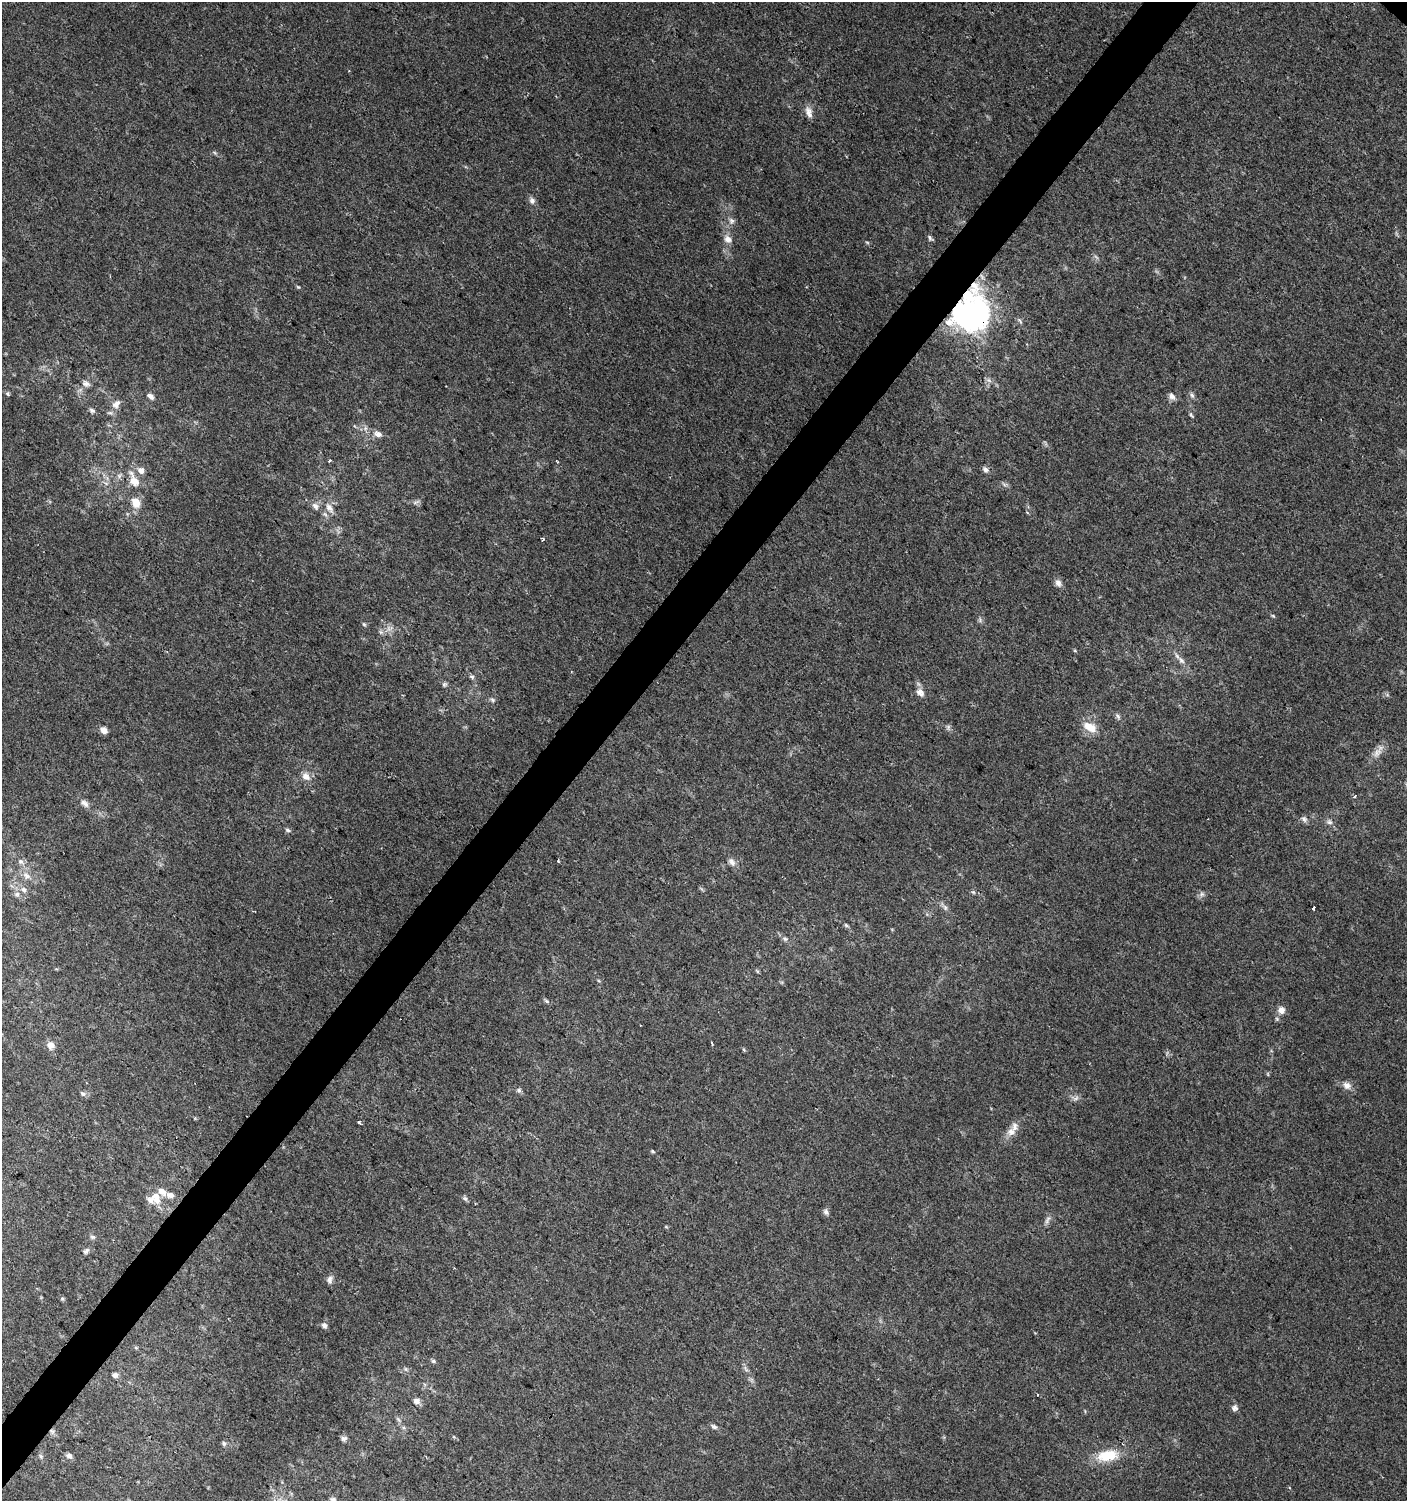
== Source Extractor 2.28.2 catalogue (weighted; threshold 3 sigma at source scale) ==
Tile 7 of 4 x 4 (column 3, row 2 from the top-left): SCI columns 3050-4454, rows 3005-4503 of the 6028 x 6010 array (HDU 1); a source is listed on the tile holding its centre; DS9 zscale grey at full resolution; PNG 1409 x 1503 px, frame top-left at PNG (2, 2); no overlay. Shown black and unused: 4% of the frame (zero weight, under 2 of 3 exposures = <1% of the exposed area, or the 3 px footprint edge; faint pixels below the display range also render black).
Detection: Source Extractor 2.28.2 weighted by HDU 2 'WHT'; one run over the whole footprint, this tile lists its part. Background 0.0255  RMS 0.0047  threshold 0.0212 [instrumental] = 3 sigma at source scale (4.5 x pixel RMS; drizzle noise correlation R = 1.50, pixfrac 1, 0.0396/0.0396 arcsec/px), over >= 5 px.
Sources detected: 104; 1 inside a brighter object's white glare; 2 cosmic-ray / hot-pixel residue — not listed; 3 inside a brighter listed object's ellipse — not listed separately; the other 98 listed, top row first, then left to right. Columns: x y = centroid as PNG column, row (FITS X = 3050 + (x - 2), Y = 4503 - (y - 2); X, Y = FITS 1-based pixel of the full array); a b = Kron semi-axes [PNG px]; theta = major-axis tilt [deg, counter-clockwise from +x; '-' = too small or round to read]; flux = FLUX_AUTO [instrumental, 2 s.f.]
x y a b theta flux
809 112 15 8 -72 3.1
532 200 8 7 - 1.7
731 221 9 8 - 1.9
929 237 8 4 -68 1.1
728 239 12 10 -39 3.1
867 242 6 4 -19 0.56
298 287 6 4 -43 0.58
966 315 28 24 -32 97
1020 321 10 4 -51 0.98
86 384 11 8 -25 2.2
7 394 6 5 - 0.77
1192 395 7 5 -46 1.1
151 396 9 5 -43 1.8
1172 396 9 7 -46 2
116 404 14 9 50 3.5
92 410 7 6 - 1.2
1191 415 6 4 -46 0.68
378 434 10 7 -27 2.5
329 461 3 3 - 0.67
557 461 6 2 -45 0.41
141 470 8 7 - 2.9
985 470 9 6 -53 1.4
134 480 23 11 -66 7.3
1004 484 7 4 -19 0.96
416 502 11 4 24 1.1
136 503 15 12 -65 5.4
315 506 11 7 -52 2.3
329 508 16 8 -54 3.6
542 539 4 3 - 1.4
1058 583 11 8 -64 2.1
1273 616 6 4 -43 0.58
364 624 6 5 - 0.67
389 628 11 6 11 2.4
1075 651 6 3 -19 0.47
1181 660 13 6 -52 2.4
472 677 8 5 -18 1
444 684 7 5 43 0.87
920 692 11 8 -45 3
493 700 7 5 -37 0.92
1118 716 8 5 -29 1.1
948 727 8 5 75 1
1090 727 21 11 -27 6.7
104 730 7 6 - 2.9
1377 753 15 9 48 3.5
306 776 11 9 -36 3.5
1355 796 3 3 - 1.6
85 803 13 8 -41 2.4
1304 819 9 6 -49 1.4
1329 822 8 6 -16 1.4
288 830 7 5 -28 0.96
21 862 8 7 - 1.7
732 862 13 8 -54 2.3
27 876 11 7 -32 2.8
23 890 10 7 -43 2.3
17 894 8 6 2 1.5
1202 894 6 5 - 1.1
945 907 9 6 -63 1.5
1313 908 4 3 - 4
846 925 6 5 - 0.75
785 939 7 6 - 1.2
546 1001 6 5 - 0.88
1281 1010 10 9 - 2.9
711 1043 4 2 - 0.64
51 1045 11 10 - 3.1
1268 1074 6 3 -72 0.48
1347 1085 12 10 -32 3
519 1090 7 6 - 1.1
83 1094 8 6 -37 1.2
1076 1098 10 4 30 1.3
359 1122 4 3 - 1.5
1011 1132 13 11 39 3.9
653 1151 5 4 - 0.61
170 1195 9 7 -2 2.5
156 1198 18 12 -66 6.7
465 1198 6 4 -1 0.9
826 1212 9 6 -58 1.4
1047 1220 13 5 63 1.7
92 1237 7 5 -19 1
86 1251 10 6 46 1.3
330 1280 11 7 79 1.9
324 1325 7 6 - 1.7
136 1348 6 4 -19 0.56
433 1361 6 5 - 0.8
405 1369 7 4 -89 0.78
746 1369 11 4 -58 1.3
115 1375 7 5 -24 1.8
1037 1395 3 3 - 1.9
417 1401 8 7 - 2.2
1235 1408 7 6 - 1.7
398 1419 6 4 -20 0.79
714 1427 9 6 -26 1.3
52 1431 8 5 -64 1.4
344 1438 8 6 0 1.4
224 1443 7 5 -68 0.95
1107 1455 30 15 9 13
41 1456 7 5 -31 0.81
69 1456 8 6 -32 1.6
333 1500 9 7 -6 1.4
Overlapping masked pixels (flux is a lower limit): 2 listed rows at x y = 966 315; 52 1431
Isophote crosses this tile's border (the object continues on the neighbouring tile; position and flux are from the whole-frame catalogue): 1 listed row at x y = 333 1500